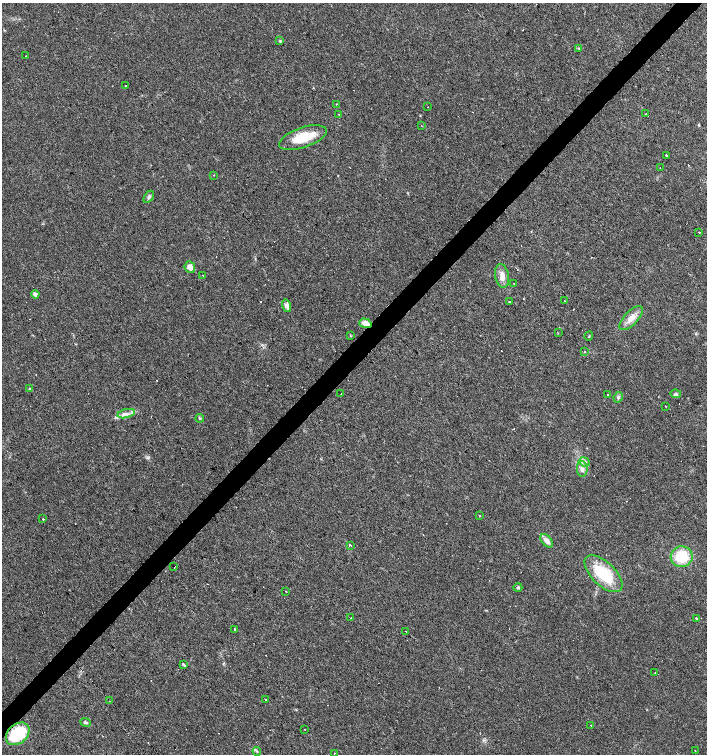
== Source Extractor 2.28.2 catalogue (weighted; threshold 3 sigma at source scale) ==
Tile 10 of 4 x 4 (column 2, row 3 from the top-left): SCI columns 1628-3036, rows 1505-3008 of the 6005 x 6018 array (HDU 1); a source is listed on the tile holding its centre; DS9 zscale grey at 2 x 2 block average (1 PNG px = mean of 2 x 2 image px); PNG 709 x 756 px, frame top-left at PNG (2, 3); each listed source drawn as its Kron ellipse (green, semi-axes under 4 px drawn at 4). Shown black and unused: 4% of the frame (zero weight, under 3 of 4 exposures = <1% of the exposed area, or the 3 px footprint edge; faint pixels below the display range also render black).
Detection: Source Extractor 2.28.2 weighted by HDU 2 'WHT'; one run over the whole footprint, this tile lists its part. Background 0.0164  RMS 0.0027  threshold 0.0124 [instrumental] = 3 sigma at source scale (4.5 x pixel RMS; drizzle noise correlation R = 1.50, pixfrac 1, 0.0396/0.0396 arcsec/px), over >= 5 px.
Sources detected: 82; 18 cosmic-ray / hot-pixel residue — neither listed nor drawn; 1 inside a brighter listed object's ellipse — not listed separately; the other 63 listed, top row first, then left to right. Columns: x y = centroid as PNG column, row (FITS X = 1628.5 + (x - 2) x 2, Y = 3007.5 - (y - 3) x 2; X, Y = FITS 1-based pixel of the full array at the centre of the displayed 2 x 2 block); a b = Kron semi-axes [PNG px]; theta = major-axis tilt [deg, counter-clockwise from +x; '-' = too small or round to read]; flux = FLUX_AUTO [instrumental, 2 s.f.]
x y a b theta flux
280 41 3 3 - 0.74
579 48 3 3 - 0.62
25 56 2 2 - 1.2
125 86 2 2 - 5.3
336 104 2 2 - 0.32
428 107 2 2 - 0.57
339 114 2 2 - 0.77
645 114 2 2 - 0.7
421 125 2 2 - 0.45
303 138 25 10 19 18
667 155 2 2 - 2.3
660 168 2 2 - 0.77
213 175 2 2 - 0.94
149 197 7 3 58 1.2
699 232 2 2 - 2.6
190 267 6 5 - 3.6
203 275 2 2 - 1.3
502 276 12 7 -80 5
514 283 2 2 - 0.3
35 294 4 3 - 2.1
564 301 2 2 - 0.42
510 302 2 2 - 0.69
287 306 6 4 -73 2.6
631 318 15 7 47 5.8
365 323 6 4 -18 6
558 333 2 2 - 0.3
350 335 3 2 - 0.37
589 336 5 2 - 0.51
584 352 2 2 - 0.64
30 389 3 3 - 0.54
341 394 2 2 - 0.3
676 394 5 4 - 1.2
607 395 2 2 - 0.31
618 397 5 4 - 1.2
666 406 2 2 - 1.2
126 414 9 4 13 2.8
200 418 4 3 - 0.7
584 462 5 4 - 1.8
582 469 8 5 -88 2.7
480 515 2 2 - 0.39
43 519 2 2 - 3.2
547 541 8 4 -49 3.8
350 545 2 2 - 5
682 557 11 10 - 22
174 567 2 2 - 19
603 574 24 12 -44 27
518 587 4 4 - 0.95
286 592 2 2 - 1.8
351 618 2 2 - 0.22
697 619 3 2 - 3.4
235 629 2 2 - 1.7
406 631 2 2 - 0.25
183 664 4 3 - 0.71
655 673 2 2 - 0.66
266 700 2 2 - 0.64
109 701 2 2 - 1.3
85 722 5 4 - 1.1
591 726 2 2 - 3.5
305 729 2 2 - 0.37
18 734 13 9 41 38
695 750 2 2 - 0.56
257 751 5 2 - 0.71
334 753 2 2 - 1.4
Overlapping masked pixels (flux is a lower limit): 2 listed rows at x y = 365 323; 18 734
Diffuse or blended objects may show on this block-average render without a row.